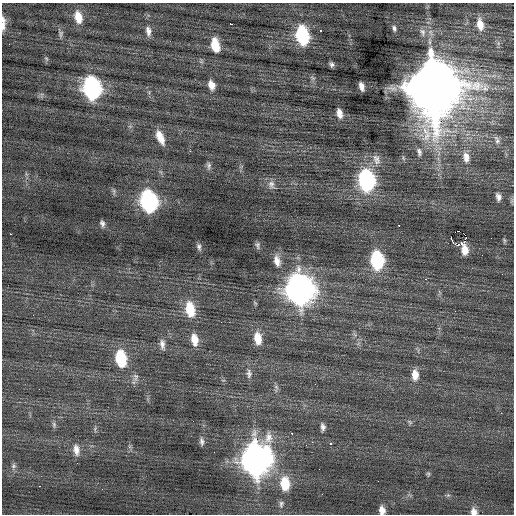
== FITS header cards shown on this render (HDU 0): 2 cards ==
NAXIS1  =                  512 / Axis length
NAXIS2  =                  512 / Axis length

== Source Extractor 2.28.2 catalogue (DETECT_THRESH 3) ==
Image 512 x 512 px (HDU 0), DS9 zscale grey, 1 PNG px = 1 image px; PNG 516 x 516 px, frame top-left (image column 1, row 512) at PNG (2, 3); no overlay
Background 0.0657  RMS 0.8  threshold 2.4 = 3 sigma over >= 5 px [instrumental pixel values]
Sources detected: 77; all 77 listed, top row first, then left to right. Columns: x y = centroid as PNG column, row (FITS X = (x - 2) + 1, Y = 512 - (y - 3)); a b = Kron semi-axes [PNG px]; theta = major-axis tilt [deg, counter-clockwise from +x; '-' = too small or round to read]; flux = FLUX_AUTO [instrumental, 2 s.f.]
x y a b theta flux
78 17 13 8 -76 840
3 23 17 5 89 400
231 24 3 2 - 160
480 24 14 8 -80 580
394 28 7 5 -78 150
148 31 14 7 -84 310
320 31 3 2 - 92
422 32 11 8 -66 280
61 34 10 6 87 160
302 35 13 8 -78 5900
215 45 13 7 -78 1300
46 58 7 4 -58 85
201 61 7 4 -72 84
331 64 5 4 - 120
211 85 10 6 -72 460
361 86 8 4 -72 300
432 87 20 16 -84 480000
91 88 14 10 -80 15000
339 113 10 6 -76 390
160 137 16 7 -67 700
497 140 12 6 -66 170
419 152 12 7 -76 260
466 157 14 9 -79 480
403 158 7 4 -71 84
376 159 16 10 -67 430
209 165 10 6 -88 160
366 180 13 9 -81 12000
271 184 12 9 -69 290
498 197 9 5 -75 220
148 201 14 9 -78 13000
102 224 7 5 -77 160
458 231 3 2 - 3100
10 234 2 2 - 230
465 235 3 2 - 7800
451 239 4 3 - 230000
504 240 8 4 -64 83
257 245 10 5 -88 130
199 247 9 5 -77 150
482 255 2 2 - 32
377 260 13 8 -84 5900
277 261 15 8 -77 450
502 274 2 2 - 42
425 279 4 3 - 75
299 289 16 12 -80 55000
190 309 16 9 -80 1600
455 311 2 2 - 96
221 322 2 2 - 100
258 338 14 8 -83 860
194 340 14 8 -81 710
162 344 13 6 -83 280
121 358 14 9 -81 3000
249 374 13 7 -90 260
415 375 13 8 -89 580
135 377 13 7 90 240
315 384 2 2 - 58
276 387 8 5 -45 120
501 413 2 2 - 120
410 422 9 4 -36 100
54 425 9 6 -81 130
323 427 9 6 -81 200
95 429 8 3 -86 90
292 433 3 2 - 130
202 441 10 5 -84 180
312 442 3 2 - 110
331 444 3 3 - 900
306 445 3 2 - 73
76 450 15 8 -81 450
214 452 2 2 - 67
256 460 16 12 82 67000
13 466 8 6 90 150
428 474 7 5 -79 91
285 484 14 9 -88 1600
39 486 2 2 - 170
448 495 5 5 - 89
281 504 10 6 79 190
382 510 8 6 -81 380
474 511 9 7 -63 310
At the frame edge (FLAGS 8, measured only in part): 3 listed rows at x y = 3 23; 382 510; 474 511